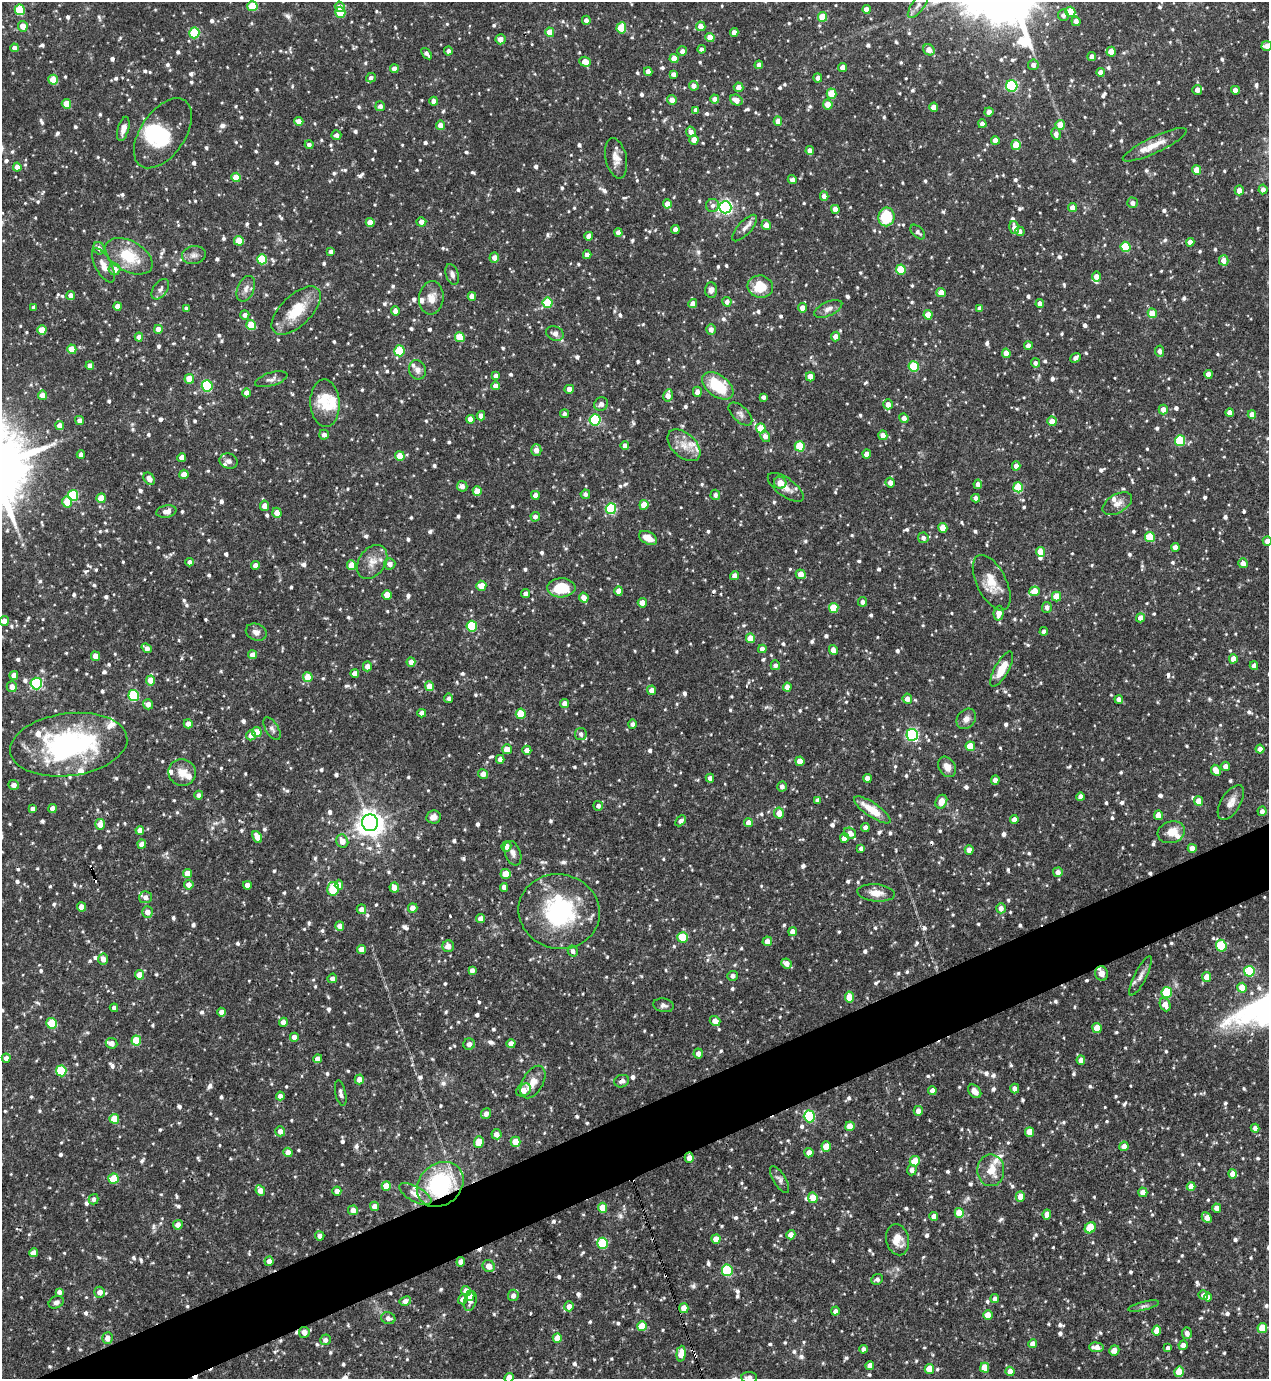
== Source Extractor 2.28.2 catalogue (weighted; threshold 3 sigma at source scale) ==
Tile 7 of 4 x 4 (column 3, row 2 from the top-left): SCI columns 2685-3951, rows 2756-4132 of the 5497 x 5509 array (HDU 1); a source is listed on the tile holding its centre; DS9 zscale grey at full resolution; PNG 1271 x 1381 px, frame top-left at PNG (2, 2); each listed source drawn as its Kron ellipse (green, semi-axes under 4 px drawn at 4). Shown black and unused: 4% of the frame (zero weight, under 3 of 4 exposures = <1% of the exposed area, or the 3 px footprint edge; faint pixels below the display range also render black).
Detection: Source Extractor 2.28.2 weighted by HDU 2 'WHT'; one run over the whole footprint, this tile lists its part. Background 0.0694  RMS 0.0035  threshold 0.0159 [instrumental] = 3 sigma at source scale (4.5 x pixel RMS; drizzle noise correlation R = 1.50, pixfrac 1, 0.05/0.05 arcsec/px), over >= 5 px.
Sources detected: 1233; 2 inside a brighter object's white glare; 14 cosmic-ray / hot-pixel residue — neither listed nor drawn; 27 inside a brighter listed object's ellipse — not listed separately; of the other 1190, all 500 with FLUX_AUTO >= 1.18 (the completeness limit of this list) listed and drawn (690 fainter detections not listed), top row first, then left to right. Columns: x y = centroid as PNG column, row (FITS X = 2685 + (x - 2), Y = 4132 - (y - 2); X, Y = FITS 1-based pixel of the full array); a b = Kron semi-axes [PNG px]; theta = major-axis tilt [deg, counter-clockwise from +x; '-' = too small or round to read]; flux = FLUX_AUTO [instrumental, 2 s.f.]
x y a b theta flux
918 5 15 6 54 1.8
252 6 5 5 - 10
340 7 5 5 - 2.1
866 9 4 4 - 3
20 10 5 5 - 16
340 12 5 5 - 14
1070 12 5 5 - 10
1063 15 5 5 - 1.4
822 17 5 4 - 9.8
586 20 4 4 - 1.5
1076 21 5 4 - 2
23 26 5 5 - 3.5
701 26 5 4 - 3
621 28 5 5 - 10
550 32 5 4 - 6.3
734 32 4 4 - 2.3
194 33 5 5 - 18
710 37 4 4 - 4.5
500 39 5 5 - 2.8
1267 46 5 5 - 3
14 48 4 4 - 1.9
701 49 4 4 - 1.2
929 50 6 5 - 3
448 51 4 4 - 1.4
682 51 5 5 - 1.6
1111 52 5 4 - 5.9
427 54 6 4 -52 1.2
1092 56 4 4 - 2.1
674 59 4 4 - 4.1
585 62 6 5 - 3.3
759 65 4 4 - 1.5
1033 65 5 5 - 2
843 67 4 4 - 2.7
394 69 4 4 - 2.7
648 72 4 4 - 2.4
1101 72 4 4 - 2.6
673 74 4 4 - 1.5
371 78 5 4 - 1.2
818 78 4 4 - 1.8
53 80 5 4 - 6.8
694 86 5 4 - 2
1012 86 6 5 - 36
738 87 5 5 - 2.3
1197 90 5 5 - 2.5
1235 90 4 4 - 2.6
832 94 5 5 - 7.8
715 99 4 4 - 2.4
672 100 5 4 - 2.6
736 100 6 5 - 2.8
434 101 4 4 - 2.4
66 104 5 4 - 6
828 105 5 4 - 4.5
380 106 5 5 - 1.4
934 107 4 4 - 2.9
696 110 4 4 - 1.5
989 112 4 4 - 2.1
299 121 4 4 - 2.5
778 121 4 4 - 3.1
982 124 4 4 - 1.8
440 125 4 4 - 2.9
1060 125 5 4 - 5.1
123 129 12 5 74 2.6
691 132 5 4 - 2.4
163 133 39 22 56 18
1056 134 6 4 -79 1.9
336 135 5 4 - 1.2
694 140 5 4 - 2.7
995 140 4 4 - 2.5
309 145 4 4 - 1.4
1016 145 5 4 - 7.7
1155 145 35 8 25 5.3
810 151 4 4 - 2.2
616 158 20 10 -78 3.6
17 167 4 4 - 2.4
1197 170 5 4 - 6.1
236 177 5 4 - 6.1
792 180 4 4 - 1.3
1263 189 5 4 - 1.6
1239 190 5 4 - 2.7
824 196 4 4 - 2.3
1133 203 5 5 - 1.8
667 204 4 4 - 3.8
712 205 6 6 - 1.3
725 207 6 6 - 96
1072 208 5 4 - 2.6
835 209 4 4 - 2.6
886 217 9 8 - 15
421 222 5 4 - 2.3
370 223 4 4 - 4
766 225 5 4 - 2.5
745 228 17 6 48 2
1014 228 6 5 - 2.6
675 229 4 4 - 2.3
1020 231 5 4 - 1.6
918 232 9 5 -45 1.3
618 233 4 4 - 2.4
589 236 4 4 - 3.6
239 241 5 5 - 7
1190 242 4 4 - 2.3
1125 247 5 5 - 14
99 248 6 5 - 1.9
331 252 4 4 - 1.4
194 255 12 9 8 1.8
587 255 4 4 - 2.4
129 256 26 15 -29 13
494 258 5 4 - 2.1
262 259 5 5 - 16
1224 260 5 5 - 2.8
104 265 19 8 -61 3.2
114 269 6 6 - 3.1
901 269 5 5 - 10
452 274 11 6 -71 1.5
1096 276 5 4 - 2.6
760 287 13 11 -10 8.6
160 289 11 7 54 1.5
246 289 13 8 66 2.3
711 290 7 6 - 1.8
941 293 4 4 - 4.9
71 295 4 4 - 2.1
472 296 4 4 - 2.7
431 298 16 12 83 4.1
727 302 5 4 - 1.5
547 303 5 5 - 15
1040 303 4 4 - 2.3
693 304 4 4 - 3.1
118 306 4 4 - 2.9
34 307 4 4 - 1.2
802 308 4 4 - 3
980 308 4 4 - 1.5
186 309 4 4 - 1.2
828 309 15 7 25 2
296 310 31 15 44 11
395 311 5 4 - 2.1
1152 313 5 4 - 5.3
245 315 5 4 - 1.5
928 315 5 4 - 6.2
251 325 5 4 - 8.8
158 329 4 4 - 3
42 330 5 4 - 6
711 330 5 5 - 2
555 333 9 7 -19 1.9
836 336 5 5 - 2.9
139 337 4 4 - 2.8
460 337 5 4 - 9.1
1028 346 4 4 - 2.4
72 349 4 4 - 6.2
399 351 5 5 - 17
1160 351 5 4 - 1.9
1006 353 4 4 - 3.6
1075 358 6 4 40 1.6
1035 363 5 4 - 1.2
90 366 4 4 - 2.4
914 366 5 5 - 18
417 370 10 8 -69 2
1208 374 4 4 - 2.5
496 376 4 4 - 2.3
810 377 4 4 - 3.8
189 379 5 4 - 6.1
271 379 17 6 17 1.6
207 386 5 5 - 25
495 386 4 4 - 2.2
718 386 18 10 -36 15
569 389 5 4 - 2.8
697 392 5 4 - 1.8
247 393 4 4 - 3
43 395 5 4 - 3.2
668 395 6 4 78 2.9
763 397 4 4 - 1.3
325 403 24 14 -87 6.8
601 404 7 6 - 1.7
888 404 5 4 - 2.5
1163 410 5 4 - 2.6
1230 413 4 4 - 2.9
564 414 4 4 - 1.2
740 414 15 7 -44 1.6
1252 415 4 4 - 3.2
481 416 5 4 - 2.1
904 418 5 4 - 2.1
470 419 4 4 - 2.5
595 420 5 5 - 35
79 421 4 4 - 1.8
1052 421 5 4 - 3.5
60 425 4 4 - 3
761 428 5 4 - 8.1
324 435 5 4 - 1.8
883 435 5 4 - 2.5
765 436 6 5 - 2
1180 441 5 5 - 21
684 445 19 12 -43 4.9
625 446 4 4 - 2.2
800 446 5 5 - 13
536 450 6 5 - 2
867 454 4 4 - 2.6
81 455 4 4 - 1.5
400 456 5 4 - 6
182 457 4 4 - 3.1
229 461 9 7 -17 1.4
1016 466 4 4 - 2.6
184 474 4 4 - 3
149 479 7 5 -51 2.3
890 482 5 4 - 2.2
780 483 6 6 - 3.7
978 484 4 4 - 1.9
462 486 5 5 - 1.7
786 487 21 9 -36 3.6
1018 487 5 5 - 12
477 491 5 4 - 6
585 494 5 4 - 1.2
73 495 5 5 - 20
535 495 4 4 - 2.7
715 495 5 5 - 1.2
101 498 5 4 - 6.2
976 498 4 4 - 1.7
67 502 6 5 - 6.2
1117 504 16 9 31 2.8
644 505 5 4 - 6
265 506 5 4 - 3.1
611 509 5 5 - 27
166 511 10 6 11 2.1
277 513 5 4 - 3.7
535 517 5 4 - 1.6
943 528 5 4 - 6
1150 537 5 5 - 12
648 538 10 6 -29 4.5
923 538 5 5 - 1.5
1267 541 4 4 - 1.7
1175 547 4 4 - 2.5
1040 552 5 4 - 5.3
190 562 4 4 - 1.4
372 562 18 13 55 4.4
1243 563 5 4 - 2.6
390 564 6 5 - 1.9
352 565 5 4 - 7.1
255 566 4 4 - 2.9
801 574 5 4 - 4.3
734 576 4 4 - 2.5
992 583 30 14 -63 7.6
481 586 5 5 - 4.9
561 588 14 9 2 12
619 591 5 4 - 2.9
1034 591 5 5 - 6.8
526 593 4 4 - 1.6
387 595 5 4 - 4.7
1056 596 5 4 - 8.3
584 597 5 4 - 2.7
863 602 5 4 - 1.4
642 603 4 4 - 3.4
1047 607 5 5 - 1.6
834 608 5 5 - 11
999 613 7 5 85 3.1
1140 618 4 4 - 2.4
4 621 5 5 - 2.6
472 626 5 5 - 21
1044 631 4 4 - 1.6
256 632 10 8 -22 1.8
750 638 5 4 - 5.5
147 648 5 4 - 2
762 649 4 4 - 2
833 650 5 4 - 3.1
252 655 4 4 - 2.7
95 656 5 4 - 2.8
1233 659 4 4 - 4.1
411 662 4 4 - 2.6
775 665 5 4 - 1.4
367 666 5 4 - 2.3
1254 666 4 4 - 1.7
1002 669 20 7 61 6.4
355 674 4 4 - 2.6
14 675 4 4 - 2.7
308 677 5 5 - 5.8
151 680 5 4 - 5.8
36 683 6 5 - 36
429 686 5 4 - 4.3
12 687 5 5 - 2.5
787 687 4 4 - 2.8
651 690 5 4 - 2.2
134 695 5 5 - 28
449 698 4 4 - 1.2
907 699 5 4 - 2.3
1119 699 4 4 - 1.8
565 703 4 4 - 2.7
148 704 5 5 - 2.2
422 713 4 4 - 2.2
521 714 5 5 - 8.8
966 719 11 8 51 2.1
188 724 4 4 - 2.4
632 724 5 4 - 1.2
272 729 13 6 -59 1.3
257 732 5 5 - 7.2
581 734 6 5 - 1.3
251 735 5 5 - 2.6
912 735 6 6 - 56
69 745 59 31 7 68
970 746 5 4 - 8.1
507 749 5 5 - 4.2
1260 749 4 4 - 2.3
527 750 4 4 - 2.7
500 759 4 4 - 2.2
800 761 4 4 - 4.5
1226 766 4 4 - 2.4
947 767 11 8 -59 2.6
1216 770 6 4 -64 4.3
182 772 14 13 - 4.2
483 774 5 4 - 2.8
710 778 4 4 - 1.7
867 778 4 4 - 2.5
995 780 4 4 - 2.4
14 785 5 5 - 2.2
782 787 5 5 - 1.4
199 795 4 4 - 1.5
1081 797 4 4 - 2.1
818 800 4 4 - 1.4
1199 801 4 4 - 3.7
941 802 7 5 62 3.4
1231 802 19 9 58 3.4
598 806 5 5 - 1.4
52 808 4 4 - 2.8
33 809 4 4 - 1.8
872 810 21 7 -34 7.1
1262 811 5 4 - 1.7
779 813 5 5 - 3.5
1158 815 5 4 - 3.8
433 817 7 6 - 2.6
1014 820 4 4 - 2.4
681 821 6 4 45 1.3
370 823 8 8 - 340
748 823 4 4 - 2.9
100 824 5 5 - 4.9
865 827 4 4 - 1.7
140 830 4 4 - 2.7
1171 832 14 10 18 4.6
850 833 6 5 - 3
257 837 6 4 -63 3.8
844 838 5 4 - 2.4
342 841 7 6 - 3.4
142 844 4 4 - 2.5
506 846 5 5 - 2.9
861 848 4 4 - 1.3
1192 848 4 4 - 2.8
969 850 4 4 - 3.3
513 853 13 7 -68 1.8
1058 872 5 4 - 2.4
187 873 4 4 - 4.3
506 874 5 5 - 6.3
189 885 5 4 - 2.6
247 885 4 4 - 2.8
339 885 5 4 - 2.6
504 887 4 4 - 2.1
394 888 5 4 - 2.8
333 889 7 6 - 17
876 893 19 8 -5 3.9
146 897 6 6 - 1.7
82 907 4 4 - 4.2
413 908 5 4 - 2.6
1001 908 5 4 - 2.2
361 909 5 4 - 2.6
147 912 6 5 - 2.6
559 912 41 37 -14 41
480 918 4 4 - 2.5
340 926 5 4 - 2.6
792 932 4 4 - 2.4
683 937 5 5 - 12
767 941 5 4 - 2.6
448 946 6 5 - 2.6
1221 946 6 5 - 17
362 949 4 4 - 3.7
573 951 5 5 - 1.2
103 959 5 5 - 2.9
787 963 5 5 - 2.3
472 970 4 4 - 1.7
1249 971 5 5 - 23
1102 974 7 6 - 5
140 975 5 4 - 4.8
733 976 5 5 - 1.4
1141 976 22 6 63 2.3
1207 977 5 4 - 3.9
332 978 5 4 - 1.7
1242 988 5 4 - 6.6
1167 992 5 5 - 16
849 997 5 4 - 8.3
663 1005 10 6 -9 1.3
1165 1005 7 5 -67 3.4
114 1008 4 4 - 1.6
221 1012 4 4 - 2.4
715 1021 5 5 - 2.9
283 1022 4 4 - 2.5
51 1023 5 5 - 12
1097 1028 5 4 - 6.1
294 1037 4 4 - 2.8
136 1041 5 5 - 11
111 1043 6 5 - 2.7
469 1044 6 5 - 1.7
511 1044 4 4 - 2.8
698 1053 5 4 - 2
6 1058 4 4 - 1.8
318 1059 4 4 - 2.8
1081 1060 4 4 - 2.3
61 1071 5 5 - 18
359 1079 5 4 - 2.9
622 1081 7 6 - 1.2
533 1082 18 10 60 4.1
1015 1089 5 4 - 2.1
524 1090 8 6 29 4.2
932 1091 4 4 - 2.2
975 1091 8 5 -47 2.8
341 1093 13 5 -77 1.4
280 1096 4 4 - 1.9
918 1111 5 4 - 2.5
486 1114 5 5 - 2
809 1116 6 5 - 36
114 1119 5 5 - 7.9
850 1126 5 4 - 3.8
1255 1128 4 4 - 1.8
280 1131 5 5 - 2.3
1030 1132 5 4 - 5.9
496 1134 5 5 - 2.5
479 1142 6 5 - 6.9
515 1142 5 5 - 6.9
1124 1146 5 4 - 2.4
826 1147 5 4 - 6.1
288 1152 5 4 - 2.7
809 1153 4 4 - 2.7
689 1158 5 4 - 2.1
915 1161 5 5 - 7.1
912 1170 5 5 - 1.6
991 1170 16 13 -89 6.2
1233 1174 5 4 - 3.3
113 1179 5 5 - 8.8
780 1180 15 6 -58 1.4
440 1184 25 20 39 38
386 1186 5 4 - 5.5
1191 1186 4 4 - 3.5
260 1190 5 4 - 3
337 1191 4 4 - 2.3
1143 1192 5 4 - 2.4
415 1194 18 7 -30 3.3
1020 1197 5 4 - 3.6
813 1198 5 5 - 4.2
94 1199 5 5 - 1.2
374 1206 4 4 - 2.6
603 1208 5 4 - 5.7
1217 1208 4 4 - 1.9
353 1210 5 5 - 2.7
959 1213 5 4 - 6.7
1047 1214 5 4 - 2.6
934 1216 4 4 - 2.6
1207 1218 6 4 -44 3.8
178 1225 5 5 - 2.6
1090 1228 6 5 - 13
791 1235 5 4 - 2.5
320 1236 4 4 - 1.7
716 1239 5 4 - 4
897 1240 16 11 -75 4.6
603 1243 5 5 - 18
33 1253 4 4 - 3
269 1261 5 4 - 2.3
461 1262 4 4 - 3.2
489 1266 6 6 - 2.9
727 1270 6 5 - 27
877 1279 6 5 - 1.2
466 1291 5 4 - 3.9
59 1292 4 4 - 1.4
100 1292 5 5 - 2.5
513 1295 6 5 - 1.6
1203 1295 5 4 - 1.6
470 1296 5 4 - 3.4
1208 1297 4 4 - 1.3
463 1299 5 4 - 1.9
995 1299 4 4 - 1.3
405 1301 6 4 28 2
470 1301 10 6 74 1.7
56 1302 8 6 26 1.3
569 1306 5 4 - 2.3
1143 1306 16 4 14 1.2
684 1308 5 4 - 3.6
835 1311 4 4 - 1.3
988 1315 5 4 - 5.4
388 1318 7 6 - 1.6
642 1326 5 5 - 7.1
1262 1328 5 5 - 9.1
1157 1330 5 4 - 3.9
304 1332 5 5 - 2.9
1187 1333 6 5 - 1.9
107 1338 6 5 - 2.6
557 1338 5 4 - 4.3
325 1340 5 5 - 1.5
1033 1344 4 4 - 2.3
1183 1345 5 4 - 2.2
1096 1347 7 5 -5 3
1168 1348 4 4 - 1.2
863 1349 4 4 - 1.3
1114 1350 5 5 - 2.8
681 1354 8 4 85 4.7
870 1366 4 4 - 2.7
985 1368 5 4 - 4.9
929 1369 5 4 - 5.4
1010 1371 5 4 - 2.8
1179 1372 5 5 - 8
749 1377 8 5 -5 1.7
509 1378 5 4 - 3.6
Overlapping masked pixels (flux is a lower limit): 3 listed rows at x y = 622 1081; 689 1158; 440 1184
Isophote crosses this tile's border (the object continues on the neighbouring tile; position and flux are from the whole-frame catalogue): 5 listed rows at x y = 1267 46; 1267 541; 4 621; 749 1377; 509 1378